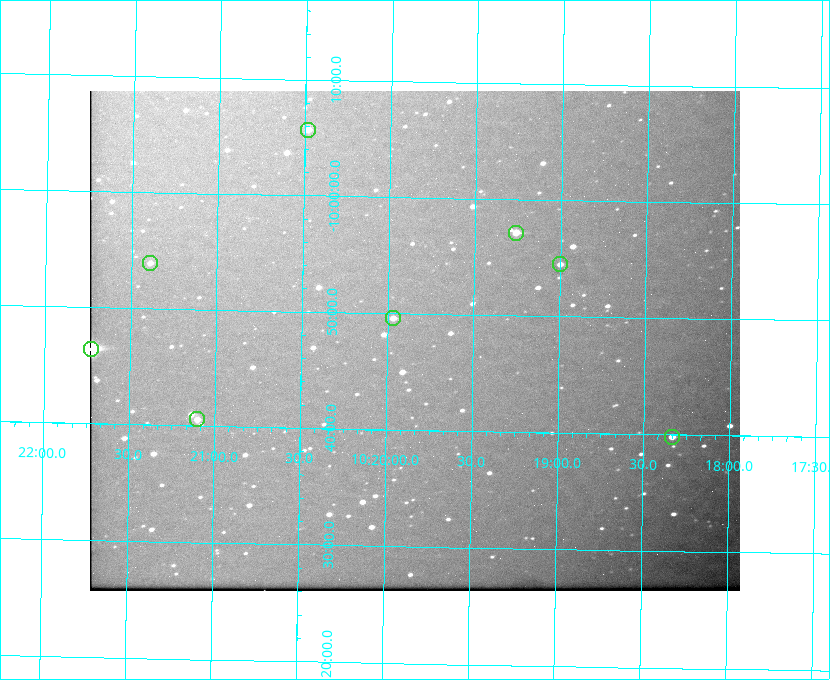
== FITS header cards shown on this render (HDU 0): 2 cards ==
NAXIS1  =                  650 / Width of table row in bytes
NAXIS2  =                  500 / Number of rows in table

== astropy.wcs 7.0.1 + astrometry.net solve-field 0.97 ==
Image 650 x 500 px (HDU 0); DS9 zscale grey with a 90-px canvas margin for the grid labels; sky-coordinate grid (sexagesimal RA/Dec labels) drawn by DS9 from the SOLVED WCS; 8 Tycho-2 reference stars matched to detected sources circled (green)
Header WCS: none
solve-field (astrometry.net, Tycho-2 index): SOLVED blind (the file carries no WCS)
Solved WCS: RA---TAN-SIP/DEC--TAN-SIP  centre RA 10:19:50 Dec -09:48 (154.96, -9.79 deg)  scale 5.17 arcsec/px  FOV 56.0' x 43.0'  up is +179 deg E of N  parity flipped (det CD > 0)
(file carries no celestial WCS; the grid is the blind solution)
Tycho-2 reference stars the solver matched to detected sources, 8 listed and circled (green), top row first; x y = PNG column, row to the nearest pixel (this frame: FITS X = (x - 90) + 1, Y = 500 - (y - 91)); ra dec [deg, ICRS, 3 dp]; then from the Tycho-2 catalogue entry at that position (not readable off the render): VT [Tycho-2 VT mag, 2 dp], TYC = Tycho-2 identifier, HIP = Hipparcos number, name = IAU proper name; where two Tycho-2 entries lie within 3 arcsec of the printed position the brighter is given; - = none
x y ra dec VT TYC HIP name
308 130 155.120 -10.095 10.96 5493-78-1 - -
516 233 154.815 -9.952 9.91 5490-258-1 50532 -
150 263 155.347 -9.899 11.51 5490-199-1 - -
560 264 154.750 -9.908 10.76 5490-212-1 - -
393 318 154.992 -9.826 10.90 5490-153-1 - -
91 349 155.431 -9.774 8.41 5490-124-1 50747 -
197 419 155.275 -9.676 10.79 5490-27-1 - -
672 437 154.583 -9.663 10.90 5490-13-1 - -